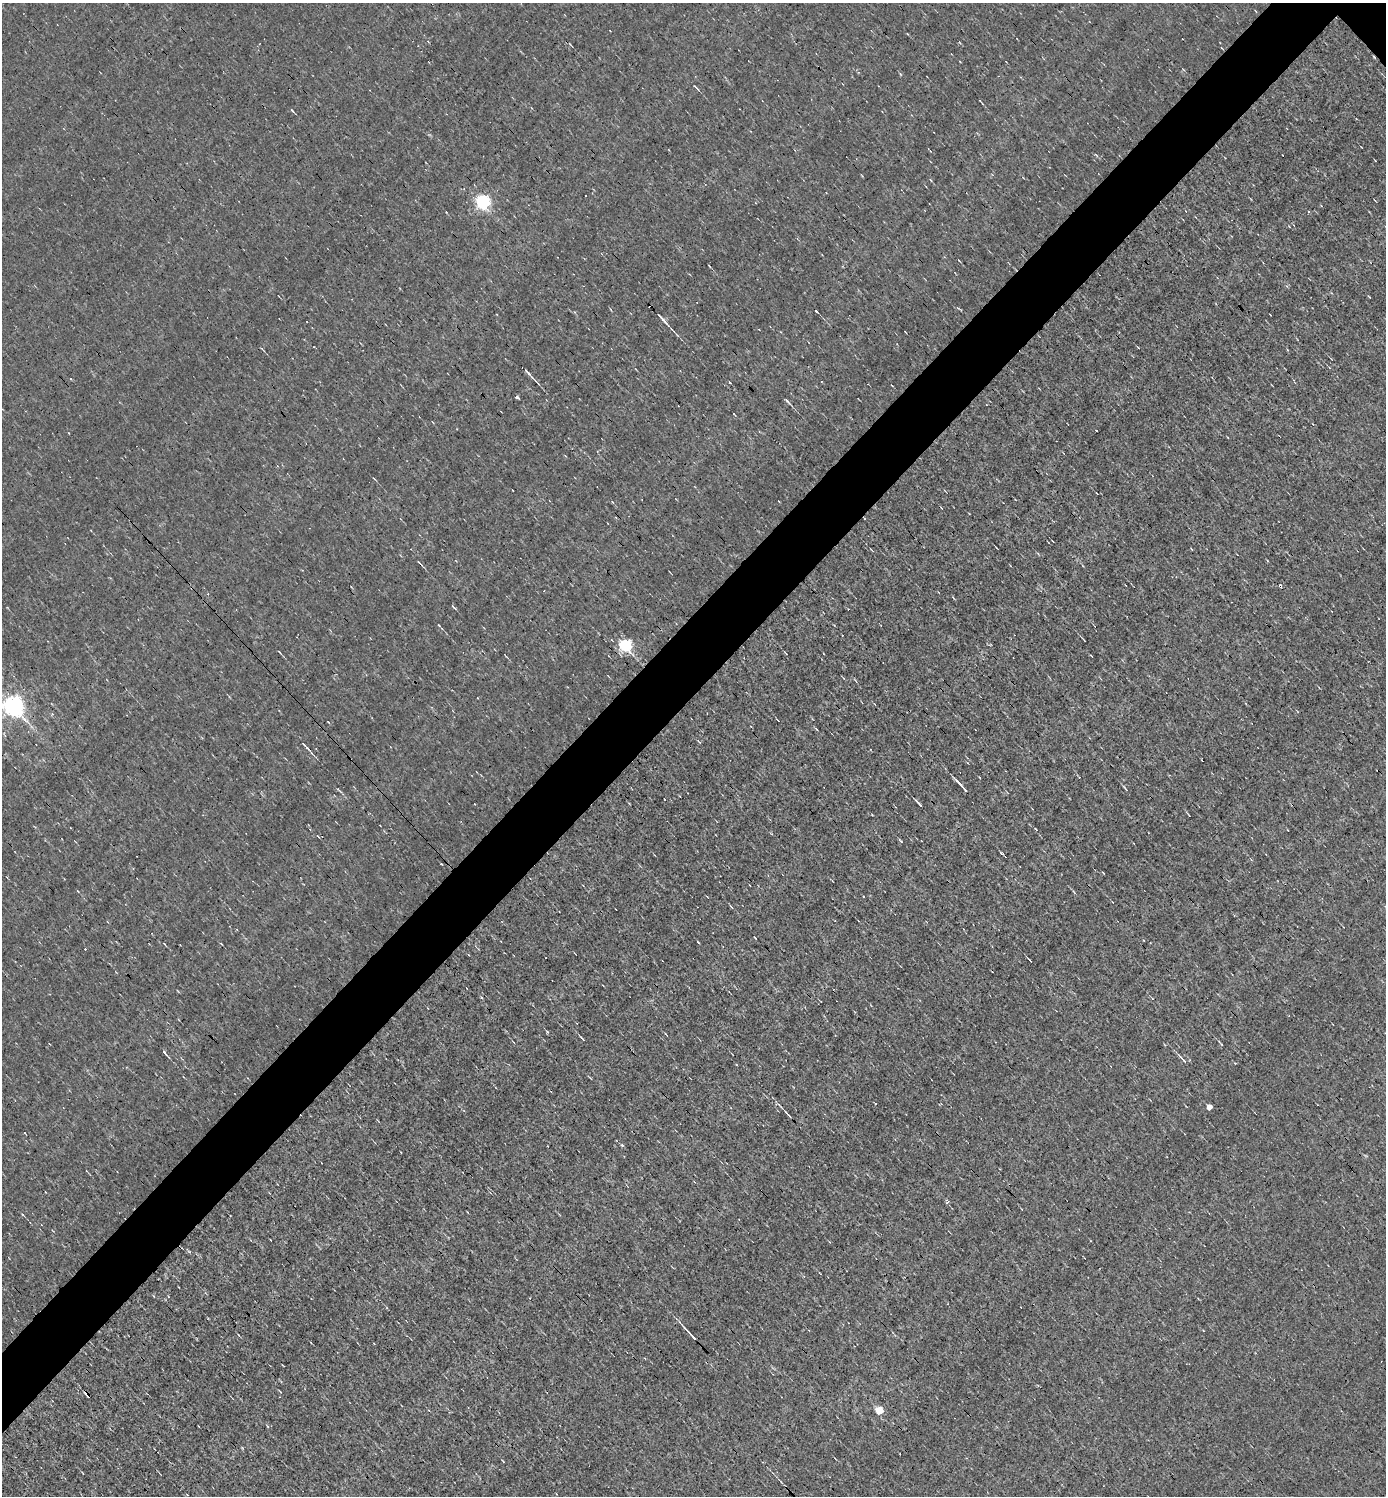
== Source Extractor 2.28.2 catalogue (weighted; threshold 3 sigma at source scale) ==
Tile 7 of 4 x 4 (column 3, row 2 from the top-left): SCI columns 3060-4443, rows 2989-4482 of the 5976 x 5976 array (HDU 1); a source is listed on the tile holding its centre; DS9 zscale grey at full resolution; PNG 1388 x 1498 px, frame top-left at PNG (2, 3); no overlay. Shown black and unused: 5% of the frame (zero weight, under 3 of 4 exposures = <1% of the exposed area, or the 3 px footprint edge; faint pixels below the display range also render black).
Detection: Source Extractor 2.28.2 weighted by HDU 2 'WHT'; one run over the whole footprint, this tile lists its part. Background 0.0079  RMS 0.058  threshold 0.261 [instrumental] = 3 sigma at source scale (4.5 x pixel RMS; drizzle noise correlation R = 1.50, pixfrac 1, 0.05/0.05 arcsec/px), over >= 5 px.
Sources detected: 54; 10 cosmic-ray / hot-pixel residue — not listed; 1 inside a brighter listed object's ellipse — not listed separately; the other 43 listed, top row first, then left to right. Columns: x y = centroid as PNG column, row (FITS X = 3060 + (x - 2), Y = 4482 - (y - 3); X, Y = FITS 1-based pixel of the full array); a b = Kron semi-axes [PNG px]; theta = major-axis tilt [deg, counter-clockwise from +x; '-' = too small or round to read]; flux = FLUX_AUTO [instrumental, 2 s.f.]
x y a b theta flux
570 44 6 3 -53 6.2
696 87 8 3 -44 9.5
292 110 5 3 - 6.7
930 180 5 3 - 5.1
482 201 6 6 - 1300
709 266 5 3 - 4.7
662 319 16 2 -47 27
262 349 5 2 - 5.5
529 373 18 2 -47 26
517 397 3 3 - 19
787 401 10 3 -47 13
419 562 7 3 -48 7.7
1280 586 4 3 - 17
453 607 8 2 -45 6.9
439 625 3 3 - 5.9
624 644 6 6 - 930
279 652 5 2 - 5.2
786 653 5 2 - 4.1
13 706 7 7 - 3400
304 745 5 3 - 8.1
307 748 6 3 -20 8.2
962 786 20 3 -47 34
1125 788 9 3 -54 8.5
665 799 2 2 - 5.1
919 803 9 2 -46 13
1103 873 5 2 - 3.8
164 944 4 2 - 4.3
1030 960 5 2 - 5.8
582 1038 7 2 -46 7.3
1221 1044 3 2 - 5.1
165 1053 8 3 -52 11
1182 1059 14 3 -46 18
736 1065 4 2 - 4.4
875 1104 3 3 - 6.3
779 1105 18 4 -37 17
1209 1107 4 4 - 52
948 1202 5 3 - 11
820 1273 5 2 - 3.7
168 1296 4 3 - 4.1
692 1335 14 2 -47 30
88 1395 5 4 - 15
879 1411 5 5 - 200
267 1426 4 3 - 5.1
Overlapping masked pixels (flux is a lower limit): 2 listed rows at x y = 1280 586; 88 1395
Isophote crosses this tile's border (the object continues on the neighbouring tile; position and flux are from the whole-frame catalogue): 1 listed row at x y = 13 706
Unlisted compact peaks at least as high as the median listed source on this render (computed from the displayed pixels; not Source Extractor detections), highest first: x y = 1001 853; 547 1032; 901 841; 698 942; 328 722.